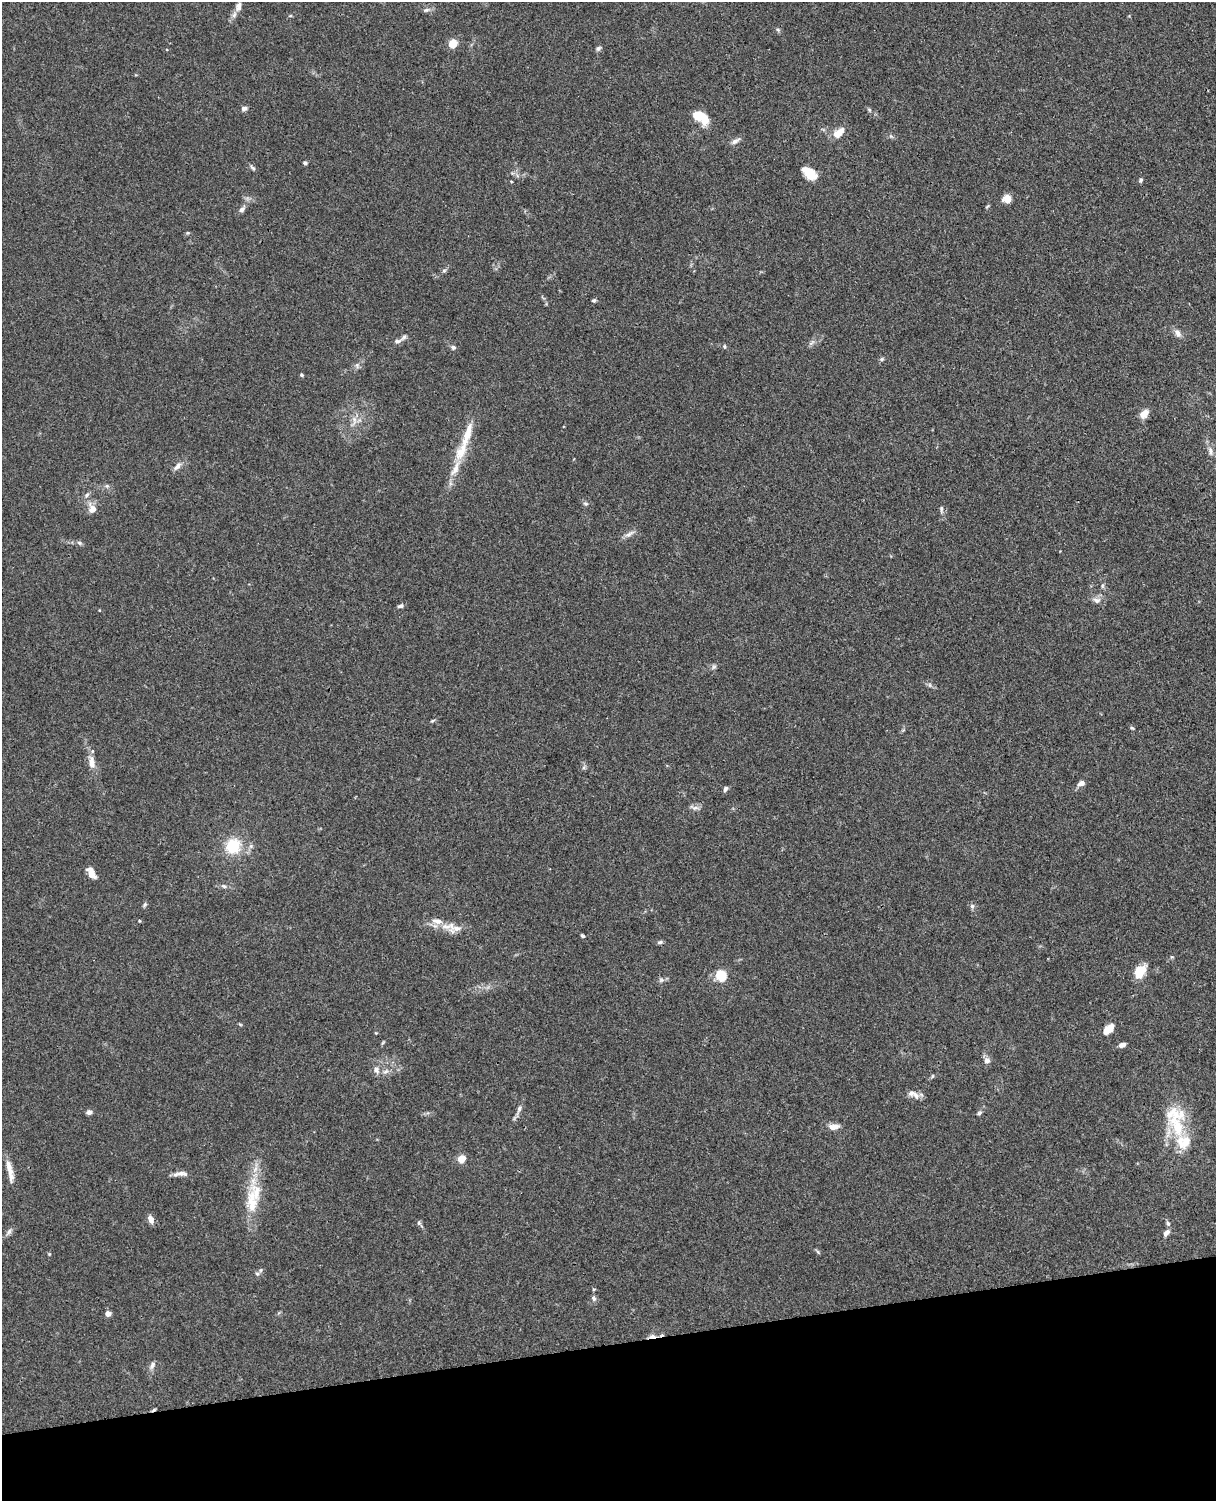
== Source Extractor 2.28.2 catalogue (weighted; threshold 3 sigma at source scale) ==
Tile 10 of 4 x 3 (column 2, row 3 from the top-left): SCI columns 1272-2485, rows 150-1648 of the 4968 x 4908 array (HDU 1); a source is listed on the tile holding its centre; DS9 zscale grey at full resolution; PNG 1218 x 1503 px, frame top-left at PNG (2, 2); no overlay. Shown black and unused: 10% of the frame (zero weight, under 3 of 4 exposures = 5% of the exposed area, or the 3 px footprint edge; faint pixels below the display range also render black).
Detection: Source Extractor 2.28.2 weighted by HDU 2 'WHT'; one run over the whole footprint, this tile lists its part. Background 0.0381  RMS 0.0041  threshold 0.0187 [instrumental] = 3 sigma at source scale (4.5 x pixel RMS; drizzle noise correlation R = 1.50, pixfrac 1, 0.05/0.05 arcsec/px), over >= 5 px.
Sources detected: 102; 1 inside a brighter object's white glare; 1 cosmic-ray / hot-pixel residue — not listed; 10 inside a brighter listed object's ellipse — not listed separately; the other 90 listed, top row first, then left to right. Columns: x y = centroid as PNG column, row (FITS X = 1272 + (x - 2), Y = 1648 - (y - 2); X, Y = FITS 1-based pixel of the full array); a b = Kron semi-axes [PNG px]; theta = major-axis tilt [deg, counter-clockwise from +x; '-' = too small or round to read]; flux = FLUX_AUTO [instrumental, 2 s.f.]
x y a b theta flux
238 7 12 7 73 1.9
426 10 9 5 26 1
290 16 5 3 - 0.41
778 30 6 4 -19 0.59
453 43 5 5 - 15
598 48 7 5 49 0.91
244 109 7 5 23 1.2
869 110 6 5 - 0.64
698 115 14 10 -13 7.7
838 133 14 8 38 5
735 141 14 5 32 1.6
305 163 5 4 - 0.8
253 168 10 4 -40 0.86
809 173 16 8 -40 7.7
1141 180 6 5 - 0.69
511 181 4 3 - 0.32
1007 199 9 8 - 3.7
242 209 10 6 51 1.6
444 271 6 5 - 0.69
594 300 5 4 - 0.75
1178 333 13 7 -65 2.1
397 341 10 5 8 1.3
724 346 6 4 -89 0.59
453 347 7 5 -26 0.96
882 359 6 5 - 0.68
357 365 7 5 80 1
302 375 4 4 - 0.63
1144 414 12 8 46 3.1
354 420 13 5 -85 2.3
467 435 49 10 72 11
1210 451 12 5 -89 1.7
177 466 13 6 48 1.9
107 486 5 5 - 0.7
87 495 7 5 47 0.87
585 504 7 3 -19 0.65
92 509 13 10 -78 3.4
941 509 8 5 -86 0.89
629 534 14 5 39 1.8
79 543 7 5 -22 0.89
1097 600 11 7 -11 2
400 606 8 5 21 0.96
714 667 7 5 43 0.87
930 685 6 4 -71 0.66
432 721 7 3 19 0.52
1132 728 6 3 -18 0.5
92 762 18 7 -85 3.6
1081 783 9 6 22 1.9
725 789 7 5 59 1
695 808 11 6 -7 1.5
233 846 16 14 45 14
91 873 14 7 -60 3.7
224 886 7 5 -21 0.89
145 905 6 5 - 0.75
972 906 7 6 - 0.97
139 921 4 3 - 0.32
437 921 17 8 -7 4.1
457 928 24 8 22 3.5
582 936 6 4 -38 0.59
660 942 8 5 10 0.8
1140 972 16 10 60 7.5
721 975 13 11 -43 8.2
661 980 7 6 - 0.98
240 1024 6 3 -19 0.42
1109 1029 11 6 44 6.7
1122 1045 7 4 13 2.2
987 1061 7 7 - 2
376 1070 10 8 -64 2.1
932 1076 6 3 71 0.46
916 1095 12 7 -49 2
519 1109 10 6 63 1.5
89 1112 6 5 - 1.5
979 1113 7 5 33 0.8
834 1127 12 7 3 3.3
1177 1127 35 17 -62 17
461 1159 5 5 - 12
10 1171 29 6 -78 4.5
181 1173 10 8 14 2.1
252 1202 49 14 90 16
151 1219 9 6 -68 2.6
419 1223 7 5 -68 0.81
1168 1223 7 5 -47 0.97
9 1232 12 5 56 1.3
1166 1233 10 6 49 1.8
818 1252 6 4 -70 0.58
257 1274 6 5 - 0.75
594 1289 4 4 - 0.46
594 1298 7 6 - 1
108 1314 6 6 - 1.7
652 1336 10 5 4 1.7
152 1365 10 6 68 1.6
Overlapping masked pixels (flux is a lower limit): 1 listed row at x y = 652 1336